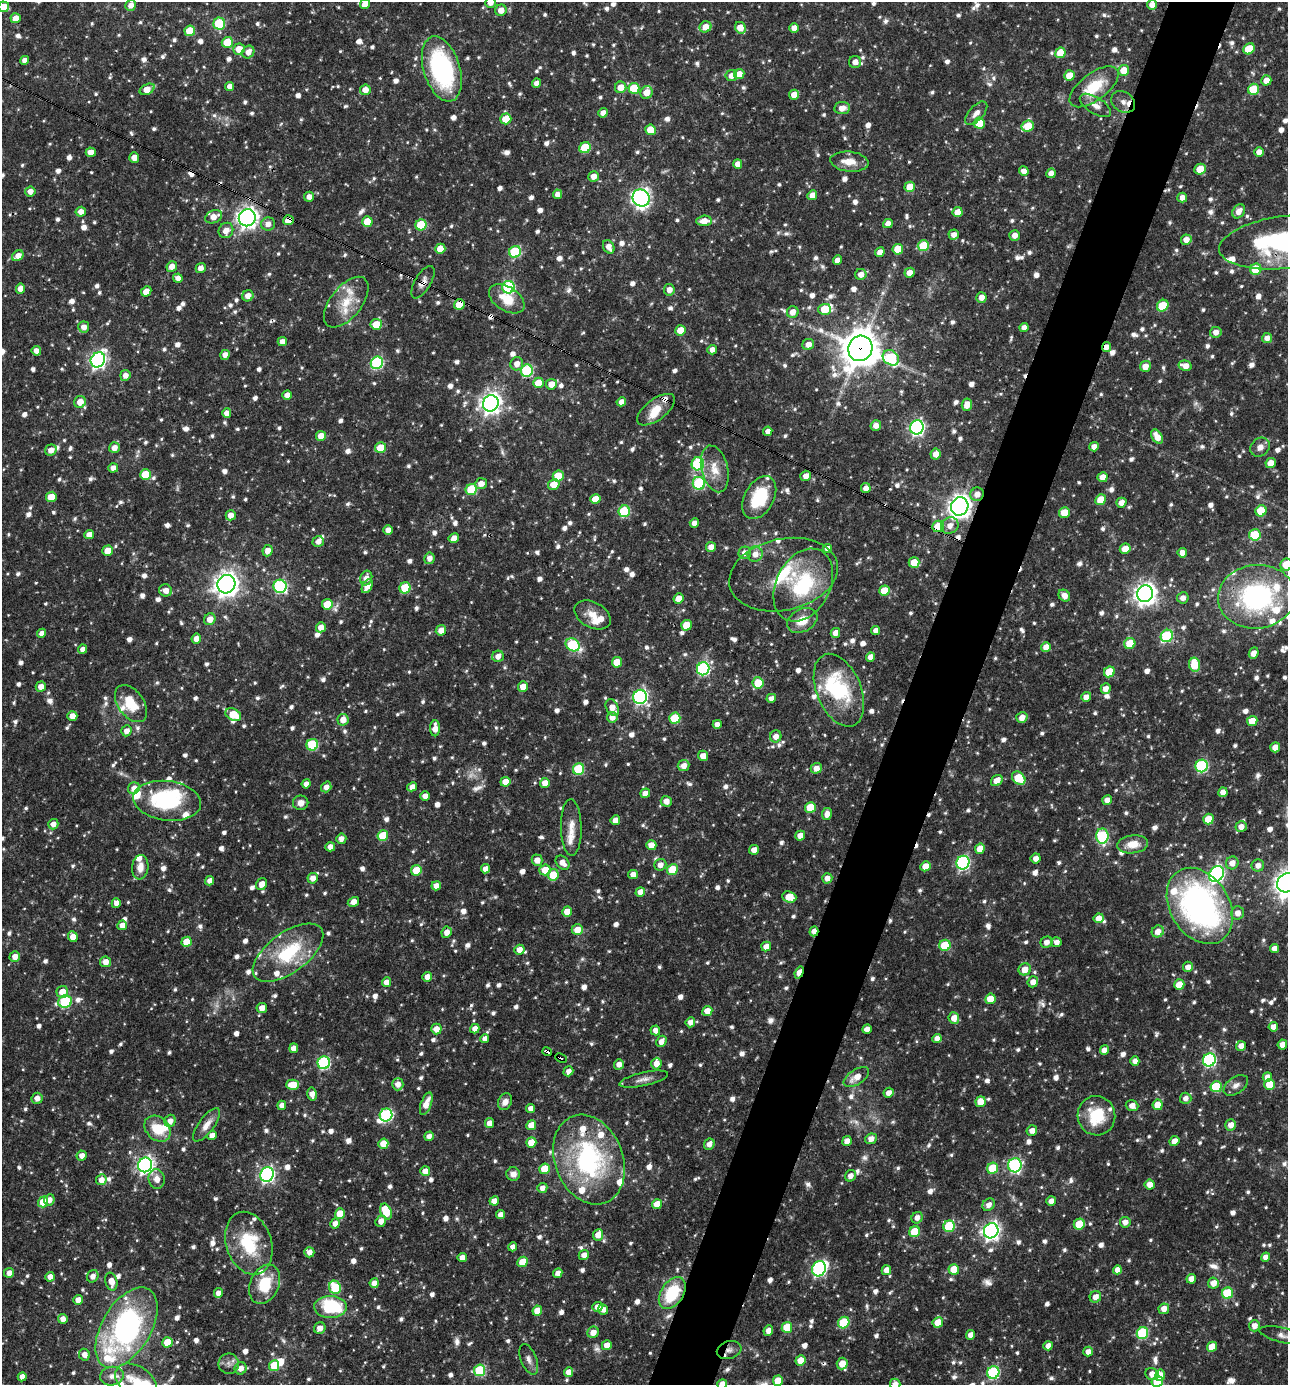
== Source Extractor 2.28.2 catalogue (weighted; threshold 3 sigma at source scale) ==
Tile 10 of 4 x 4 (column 2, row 3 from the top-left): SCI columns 1556-2841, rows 1385-2767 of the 5550 x 5536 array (HDU 1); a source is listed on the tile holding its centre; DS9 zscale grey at full resolution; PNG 1290 x 1387 px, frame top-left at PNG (2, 2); each listed source drawn as its Kron ellipse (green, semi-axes under 4 px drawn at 4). Shown black and unused: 5% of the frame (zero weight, under 3 of 4 exposures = <1% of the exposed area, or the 3 px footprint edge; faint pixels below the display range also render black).
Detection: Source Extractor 2.28.2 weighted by HDU 2 'WHT'; one run over the whole footprint, this tile lists its part. Background 0.0649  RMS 0.0036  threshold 0.016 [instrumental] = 3 sigma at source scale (4.5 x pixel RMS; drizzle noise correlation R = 1.50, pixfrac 1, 0.05/0.05 arcsec/px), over >= 5 px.
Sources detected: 1459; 7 too faint to see at this stretch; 7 inside a brighter object's white glare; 13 cosmic-ray / hot-pixel residue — neither listed nor drawn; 51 inside a brighter listed object's ellipse — not listed separately; of the other 1381, all 500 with FLUX_AUTO >= 2.2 (the completeness limit of this list) listed and drawn (881 fainter detections not listed), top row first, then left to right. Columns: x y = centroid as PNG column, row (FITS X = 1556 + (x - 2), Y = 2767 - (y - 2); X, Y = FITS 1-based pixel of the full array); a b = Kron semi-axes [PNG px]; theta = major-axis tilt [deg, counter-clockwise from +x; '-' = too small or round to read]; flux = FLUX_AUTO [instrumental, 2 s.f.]
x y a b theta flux
490 2 5 5 - 2.8
365 4 5 4 - 3.8
131 5 5 5 - 2.7
1152 5 5 5 - 3.1
4 7 5 5 - 6.3
501 10 6 5 - 3.2
16 18 5 5 - 4
219 23 6 5 - 23
705 27 6 5 - 3.7
740 28 6 5 - 5.2
794 28 5 4 - 2.6
190 31 5 5 - 8.9
227 42 5 5 - 9.6
239 49 6 5 - 4.6
1249 49 6 5 - 10
248 52 7 5 50 2.8
1060 53 5 5 - 7.8
24 60 4 4 - 2.4
855 62 6 6 - 2.7
442 69 34 18 -73 55
1124 70 5 5 - 7.2
739 74 5 5 - 4.6
1069 75 5 5 - 6.1
731 76 6 5 - 2.7
1266 80 5 5 - 3.8
537 83 4 4 - 2.3
230 86 4 4 - 2.5
621 87 6 5 - 4.4
1094 87 29 13 37 14
634 88 5 5 - 14
147 89 8 5 27 4.8
1253 89 5 5 - 12
365 90 5 5 - 3.2
647 92 7 6 - 4.5
794 95 5 5 - 3.6
1123 102 13 10 -34 3.5
1095 105 18 8 -32 3.1
842 108 8 6 8 3.2
603 113 5 4 - 2.4
976 113 14 7 47 2.6
506 119 5 5 - 10
979 123 5 5 - 10
1028 126 6 5 - 9.7
651 130 5 5 - 8.3
585 148 6 5 - 15
91 152 5 5 - 3.8
1259 152 5 4 - 2.4
134 157 5 5 - 2.8
849 162 19 10 -6 5.3
738 164 5 4 - 2.6
1200 169 6 5 - 6.7
1024 171 5 4 - 2.6
1051 173 5 4 - 2.7
594 176 5 5 - 3
910 187 5 5 - 6.9
30 191 5 5 - 2.6
557 194 5 4 - 2.3
812 195 5 4 - 3.1
309 197 5 5 - 2.3
1182 197 5 5 - 2.5
641 198 9 8 - 150
1239 211 7 6 - 3.2
81 212 5 5 - 2.8
958 212 5 5 - 5.1
214 217 9 6 22 3.7
247 218 9 8 - 220
288 220 5 5 - 4.6
367 221 5 5 - 6.7
704 221 7 5 5 4.3
268 224 7 6 - 2.3
888 224 5 4 - 2.4
421 225 5 5 - 16
226 230 8 7 - 3.4
954 235 5 5 - 2.5
1015 235 5 5 - 2.5
1186 240 5 5 - 3
1287 242 68 26 7 55
923 246 5 5 - 13
609 247 7 5 -59 2.8
440 249 5 5 - 5.7
898 249 5 5 - 8.4
515 252 6 5 - 27
880 252 5 4 - 2.7
18 256 6 5 - 3.4
837 260 5 4 - 2.4
172 266 5 5 - 3
201 268 5 5 - 2.5
1256 269 6 5 - 12
910 273 5 4 - 3.3
861 274 6 5 - 2.5
178 278 5 4 - 2.3
423 282 18 8 59 2.5
508 287 6 6 - 39
20 289 5 4 - 3.2
669 290 5 5 - 2.8
146 291 5 4 - 3.4
248 296 6 5 - 3
981 297 5 5 - 2.8
507 299 19 12 -32 8.3
346 302 30 15 51 10
459 305 5 5 - 7.1
1163 306 6 5 - 13
825 309 6 5 - 9.7
793 312 6 5 - 3.6
376 324 5 5 - 8.2
84 327 5 5 - 2.5
1024 327 4 4 - 2.3
680 330 5 5 - 5.5
1216 332 6 5 - 2.5
1267 338 5 5 - 2.3
282 342 4 4 - 2.5
808 344 6 5 - 2.9
1106 347 5 4 - 2.7
860 348 13 12 - 870
712 350 5 4 - 2.4
36 351 5 4 - 2.6
225 355 5 4 - 2.4
891 358 9 7 -36 26
98 360 8 7 - 120
377 363 6 6 - 43
517 364 7 6 - 2.9
1145 366 5 5 - 3.6
1185 366 7 5 -12 3.5
527 371 6 6 - 31
125 375 5 5 - 2.5
538 383 5 5 - 7.1
551 384 5 5 - 4.1
287 395 5 4 - 2.6
80 402 6 5 - 4.2
621 402 5 4 - 2.8
491 403 8 7 - 240
967 405 6 5 - 3.8
656 410 22 10 37 6.5
227 413 5 4 - 2.7
876 426 5 5 - 2.7
917 427 7 6 - 100
768 431 5 4 - 2.4
321 436 5 5 - 4.5
1157 437 8 5 -58 4.2
1094 447 5 4 - 2.6
1260 447 10 8 42 2.4
114 448 5 5 - 2.8
381 448 5 5 - 7.1
51 450 6 5 - 2.6
935 454 6 5 - 3.1
1271 463 5 5 - 4.2
698 464 6 6 - 33
113 468 5 4 - 2.3
715 469 24 13 -76 6.7
145 475 5 5 - 10
558 476 5 5 - 11
806 476 5 5 - 3
1102 477 5 5 - 3.1
699 483 6 6 - 32
481 484 6 5 - 3
554 484 6 5 - 4.7
866 488 5 5 - 2.4
471 489 6 5 - 17
977 494 7 6 - 3.1
51 497 5 5 - 7.7
759 498 23 14 61 19
595 499 5 5 - 6.1
1100 500 5 5 - 7.2
1121 503 5 5 - 2.7
960 506 9 8 - 260
624 511 6 5 - 25
1261 511 6 5 - 11
1064 513 5 5 - 6.2
231 515 5 5 - 3.1
694 523 5 4 - 2.3
938 526 6 5 - 9.9
950 526 9 8 - 3
388 530 5 4 - 2.8
89 535 5 4 - 3.5
1255 535 6 5 - 18
454 538 5 4 - 2.7
318 541 6 5 - 2.3
711 547 5 5 - 2.9
828 549 4 4 - 2.7
1125 549 5 5 - 4.3
108 551 5 5 - 6.2
268 551 6 5 - 3.1
745 553 6 6 - 2.8
1182 553 5 4 - 2.8
755 554 8 7 - 3
429 558 6 5 - 2.4
914 562 5 5 - 9
1286 565 6 6 - 9
783 575 55 35 12 30
366 578 7 6 - 2.7
226 584 9 8 - 310
803 585 39 27 62 29
280 586 6 6 - 52
367 586 7 4 60 4
405 588 5 5 - 12
166 590 6 6 - 2.9
884 591 5 5 - 9.5
1145 594 8 8 - 260
1064 595 6 5 - 2.6
1257 597 39 32 6 67
1183 598 5 5 - 2.4
678 599 5 5 - 4.4
327 604 5 5 - 8.3
592 615 19 12 -29 5.2
210 619 6 5 - 3.3
802 620 16 11 28 6.7
686 625 5 5 - 7.6
321 627 5 5 - 3.6
441 630 5 5 - 3.3
876 630 4 4 - 2.4
42 633 5 4 - 2.5
835 633 5 4 - 3.1
1167 636 6 6 - 32
196 639 5 5 - 3.2
1130 644 5 5 - 9.2
573 645 7 6 - 29
1046 647 5 4 - 3.5
83 649 5 4 - 2.3
1254 653 6 4 67 2.7
498 656 6 5 - 2.7
870 657 5 4 - 2.5
617 662 5 5 - 7.4
1195 665 7 5 -80 10
703 669 6 6 - 53
1109 672 5 5 - 12
758 683 5 5 - 11
41 687 5 5 - 2.9
523 687 5 5 - 4.3
1106 689 5 5 - 2.8
839 690 38 22 -67 30
640 697 7 7 - 78
1086 697 5 5 - 2.8
771 698 5 4 - 2.2
131 704 21 13 -54 10
612 708 9 6 -63 3.8
233 715 8 5 -29 9.5
72 716 5 5 - 3.8
612 717 5 5 - 2.8
1022 717 6 5 - 2.9
675 718 5 5 - 13
343 720 6 5 - 3.5
1252 721 5 5 - 7
717 724 4 4 - 2.5
435 728 8 5 89 3.6
126 731 5 5 - 2.7
776 736 6 5 - 2.9
312 745 6 5 - 24
1275 747 5 5 - 4.3
703 756 5 5 - 3.3
683 766 6 5 - 2.9
1202 766 6 6 - 44
816 768 6 5 - 3
578 769 6 5 - 24
1019 778 7 5 -44 13
997 781 6 5 - 4
505 782 5 5 - 4.6
545 783 5 5 - 3.7
306 784 4 4 - 2.4
326 787 5 4 - 2.3
412 787 5 4 - 2.6
134 788 6 5 - 2.7
1223 792 5 4 - 3.1
645 793 5 4 - 3.6
425 796 5 4 - 2.5
1107 800 5 4 - 2.6
167 801 34 20 -7 36
666 801 5 5 - 2.9
301 803 8 7 - 2.4
810 808 5 5 - 12
827 814 6 5 - 2.5
1208 819 5 5 - 8.1
615 820 5 4 - 2.8
53 824 5 5 - 2.6
571 827 28 10 -89 4.9
1241 827 5 5 - 2.7
383 836 5 5 - 13
800 836 5 4 - 4.1
1102 836 7 6 - 29
341 839 5 5 - 2.4
1133 844 15 9 7 5.8
651 845 5 5 - 3.7
330 847 5 4 - 2.6
980 849 5 5 - 5.3
754 850 5 4 - 3
1036 858 5 5 - 2.6
537 860 5 5 - 3.2
562 863 8 5 -46 3
963 863 7 6 - 66
1232 863 6 6 - 3.3
660 865 6 6 - 2.5
1258 865 6 6 - 2.3
925 866 5 5 - 4.6
140 867 12 8 85 3.8
485 869 4 4 - 2.5
416 870 5 5 - 9.6
545 870 5 5 - 5.4
672 870 5 5 - 13
1216 874 8 7 - 93
553 875 6 5 - 9
633 875 5 5 - 2.8
313 878 5 5 - 2.7
827 878 5 5 - 2.7
210 881 5 4 - 2.5
1287 883 10 9 - 280
262 884 6 5 - 3.2
436 886 5 4 - 2.8
640 892 5 4 - 3.1
789 897 7 5 -20 5.9
353 902 6 4 30 2.9
116 903 5 4 - 2.7
1200 906 41 29 -58 120
567 912 5 5 - 4.8
1238 913 6 6 - 3
1099 918 5 4 - 3.6
122 925 5 4 - 3
577 930 6 5 - 5
814 931 5 4 - 3.2
1158 931 6 5 - 3.5
447 932 6 5 - 2.9
73 937 5 5 - 3.8
187 942 5 5 - 8.2
1047 942 6 5 - 2.6
1056 942 5 5 - 2.3
945 945 5 5 - 14
766 947 5 4 - 3.2
1274 949 4 4 - 3
519 950 5 5 - 3.2
288 953 41 20 36 26
15 957 5 5 - 3.3
105 962 5 5 - 3.2
1188 967 5 5 - 2.7
1025 969 6 6 - 3.9
799 972 6 4 69 7.8
427 977 5 4 - 2.7
386 982 5 4 - 3.2
1033 982 5 5 - 2.8
1179 985 5 5 - 6.8
62 992 6 6 - 5.4
990 999 5 5 - 6.7
65 1002 7 6 - 32
262 1008 5 5 - 3.4
707 1011 5 5 - 4.2
954 1018 6 5 - 3.7
690 1022 5 5 - 2.6
1273 1027 5 4 - 2.5
436 1029 5 5 - 3.2
475 1029 5 4 - 2.7
867 1029 5 4 - 2.4
655 1030 5 5 - 2.2
937 1038 4 4 - 2.3
485 1039 4 4 - 2.3
661 1041 6 5 - 2.7
1282 1044 5 4 - 3.1
1241 1046 5 5 - 3
294 1048 5 4 - 3
1104 1050 5 4 - 2.8
547 1052 5 3 - 7.3
561 1058 6 3 -25 4.4
1209 1060 6 6 - 60
1135 1061 5 4 - 2.4
324 1063 6 6 - 48
619 1064 5 5 - 2.6
656 1064 6 5 - 3.2
568 1071 5 4 - 2.3
856 1077 14 7 33 4.5
1267 1077 5 4 - 3.1
644 1079 25 6 12 2.8
398 1084 6 5 - 3.1
1269 1084 5 5 - 7.2
293 1085 6 5 - 7.5
1236 1085 14 8 34 2.2
1216 1087 5 5 - 18
889 1093 5 5 - 2.5
312 1094 6 4 -77 2.6
37 1098 5 5 - 2.6
1186 1098 6 5 - 2.5
505 1102 8 6 61 2.8
981 1102 5 5 - 5.7
426 1104 12 5 70 4
282 1105 4 4 - 2.5
1158 1105 5 5 - 6.2
1132 1106 6 5 - 2.6
531 1108 5 4 - 2.5
386 1115 6 6 - 49
1096 1116 20 19 - 15
170 1121 6 5 - 2.6
489 1123 5 4 - 3
207 1125 20 7 54 3.7
531 1125 5 4 - 5.8
1231 1125 5 5 - 3
158 1129 15 11 -44 9
1032 1131 5 5 - 2.6
212 1135 5 4 - 3.3
429 1136 5 4 - 2.2
871 1139 6 5 - 2.6
847 1141 5 4 - 2.5
1174 1141 5 4 - 3.1
531 1142 5 5 - 6.3
383 1144 5 5 - 5.5
709 1144 6 5 - 2.6
82 1156 5 5 - 2.7
589 1160 46 34 -69 63
145 1165 7 7 - 140
1015 1165 7 7 - 54
992 1168 6 5 - 14
544 1169 5 5 - 7.3
425 1171 5 5 - 3.1
267 1174 7 6 - 99
513 1174 7 6 - 2.5
850 1176 6 5 - 2.2
157 1179 10 8 -78 3.1
101 1180 5 5 - 3.1
1150 1184 5 5 - 3.7
542 1188 5 4 - 2.3
49 1200 6 5 - 2.8
494 1201 5 4 - 3
1051 1201 5 4 - 2.6
43 1202 5 5 - 8.1
657 1204 5 5 - 5.4
989 1205 7 5 48 2.3
386 1211 8 5 -65 12
340 1214 5 5 - 8.6
500 1215 4 4 - 2.5
917 1218 6 5 - 2.4
381 1221 6 5 - 2.8
1125 1222 5 5 - 2.4
335 1223 5 4 - 2.8
1079 1224 6 5 - 12
949 1226 6 5 - 20
991 1231 8 7 - 160
915 1232 6 5 - 13
598 1235 6 5 - 4.1
249 1243 32 22 -72 20
513 1247 4 4 - 2.2
309 1252 5 5 - 2.5
584 1255 5 5 - 2.5
462 1257 4 4 - 2.6
1266 1257 5 4 - 2.6
523 1262 5 5 - 9.3
819 1269 8 6 60 64
954 1269 5 5 - 8.3
886 1270 5 4 - 3.1
1117 1270 4 4 - 2.9
9 1273 5 4 - 2.6
558 1273 5 4 - 2.5
93 1276 6 5 - 2.4
50 1277 5 4 - 2.7
1191 1279 5 4 - 3.1
111 1282 9 6 -77 4.1
374 1283 5 4 - 2.8
1213 1283 5 5 - 3.7
265 1284 20 14 66 13
335 1287 7 6 - 19
218 1293 5 4 - 2.4
672 1293 17 11 56 19
1227 1293 5 5 - 20
1095 1297 6 5 - 3.1
78 1300 5 4 - 3.5
330 1307 16 11 1 28
597 1307 5 5 - 2.6
603 1309 5 5 - 2.4
1164 1309 5 5 - 3.4
537 1310 5 4 - 5.4
63 1319 5 5 - 2.5
938 1322 5 5 - 5.8
844 1323 6 5 - 20
1254 1326 6 5 - 2.8
787 1327 5 5 - 9.4
126 1328 44 24 59 90
320 1328 6 5 - 3
768 1330 5 4 - 2.7
593 1332 6 5 - 3.4
1142 1333 6 5 - 31
971 1335 5 4 - 3.1
1283 1335 24 7 -13 2.8
167 1342 5 5 - 7.9
607 1345 5 5 - 3.1
1048 1346 5 4 - 2.5
1212 1347 5 5 - 7
729 1350 12 8 16 2.2
1088 1352 5 5 - 2.6
84 1355 6 5 - 2.6
529 1359 16 8 -68 2.3
800 1361 5 5 - 5
229 1364 10 10 - 2.2
842 1364 6 5 - 5.3
274 1366 5 5 - 12
241 1368 6 6 - 3.1
480 1370 6 5 - 25
568 1372 5 4 - 2.9
993 1372 6 6 - 44
1152 1374 7 5 -24 3.3
1160 1375 6 5 - 4.2
112 1376 12 9 8 3
22 1377 5 4 - 2.5
136 1381 23 15 -34 9.1
778 1381 5 5 - 7.3
1157 1381 6 5 - 13
722 1384 5 4 - 2.8
895 1384 5 5 - 2.4
Overlapping masked pixels (flux is a lower limit): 22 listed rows (the first 20) at x y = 1249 49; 641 198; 247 218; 288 220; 1287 242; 423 282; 459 305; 1106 347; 860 348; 977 494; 759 498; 960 506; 938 526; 839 690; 167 801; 814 931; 799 972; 547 1052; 561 1058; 145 1165
Isophote crosses this tile's border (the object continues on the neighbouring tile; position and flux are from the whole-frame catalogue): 12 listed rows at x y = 490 2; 365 4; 4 7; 1287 242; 1286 565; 1257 597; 1287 883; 1283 1335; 136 1381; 1157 1381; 722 1384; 895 1384